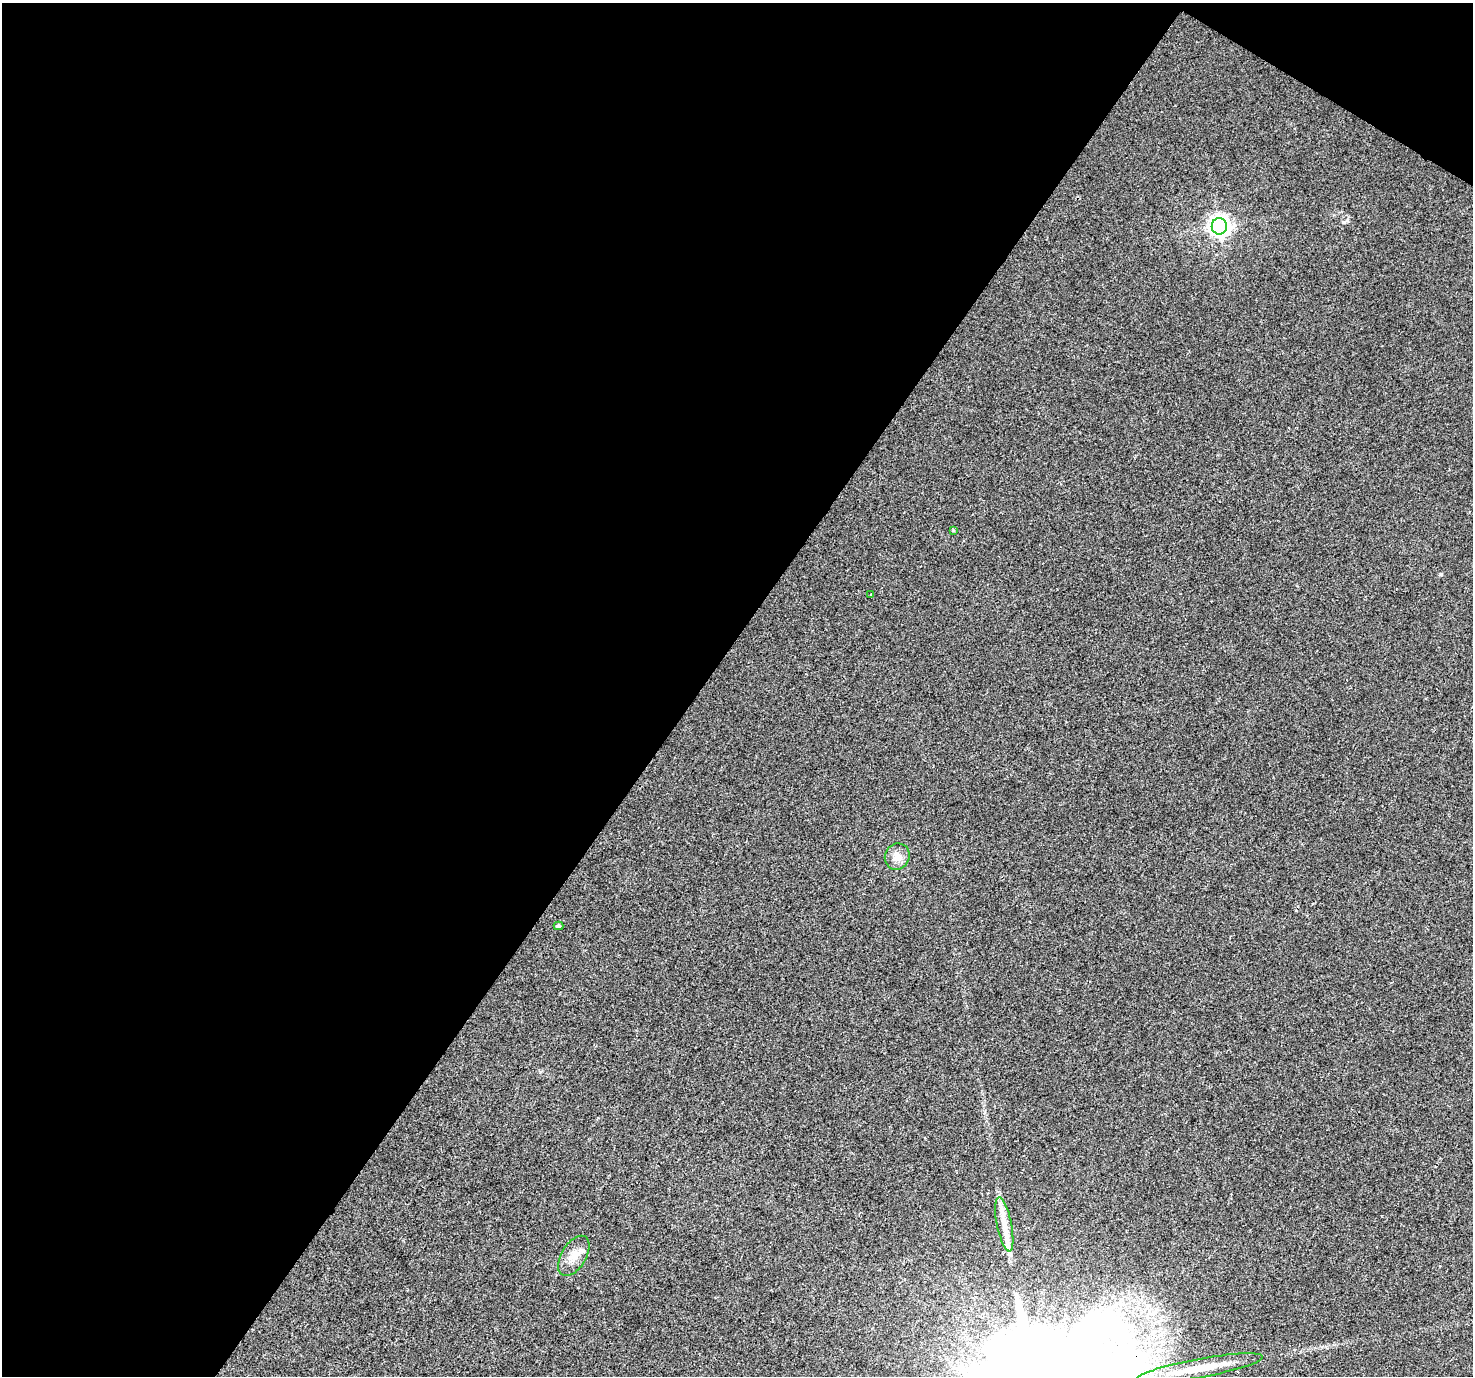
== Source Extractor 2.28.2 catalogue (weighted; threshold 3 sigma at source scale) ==
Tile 1 of 2 x 2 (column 1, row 1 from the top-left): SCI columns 1-1471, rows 1482-2855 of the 2944 x 2972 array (HDU 1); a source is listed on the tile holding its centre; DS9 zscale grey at full resolution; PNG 1475 x 1378 px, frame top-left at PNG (2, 3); each listed source drawn as its Kron ellipse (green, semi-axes under 4 px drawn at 4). Shown black and unused: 49% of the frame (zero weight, under 2 of 3 exposures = <1% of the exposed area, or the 3 px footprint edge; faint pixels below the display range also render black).
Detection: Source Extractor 2.28.2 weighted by HDU 2 'WHT'; one run over the whole footprint, this tile lists its part. Background 0.0104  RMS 0.0059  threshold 0.0268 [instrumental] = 3 sigma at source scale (4.5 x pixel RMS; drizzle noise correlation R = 1.50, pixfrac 1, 0.0396/0.0396 arcsec/px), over >= 5 px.
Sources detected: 8; all 8 listed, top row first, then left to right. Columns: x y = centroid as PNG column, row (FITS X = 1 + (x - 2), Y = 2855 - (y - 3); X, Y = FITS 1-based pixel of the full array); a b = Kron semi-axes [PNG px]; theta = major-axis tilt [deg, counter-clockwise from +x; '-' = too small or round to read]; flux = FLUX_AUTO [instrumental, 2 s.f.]
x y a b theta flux
1219 226 8 7 - 370
953 530 4 4 - 0.55
871 594 2 2 - 0.57
897 857 13 12 - 5.6
558 926 5 4 - 1
1004 1224 27 7 -78 8.6
574 1256 22 12 59 7.8
1199 1368 64 9 10 21